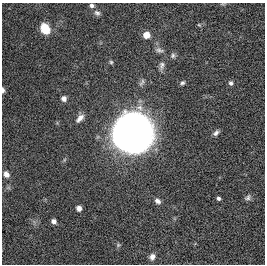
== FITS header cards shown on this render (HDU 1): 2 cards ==
NAXIS1  =                  263
NAXIS2  =                  262

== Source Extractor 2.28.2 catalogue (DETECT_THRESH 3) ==
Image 263 x 262 px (HDU 1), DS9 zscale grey, 1 PNG px = 1 image px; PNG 267 x 266 px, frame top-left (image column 1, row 262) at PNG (2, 3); no overlay
Background 0.00557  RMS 0.054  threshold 0.162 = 3 sigma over >= 5 px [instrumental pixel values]
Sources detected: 25; all 25 listed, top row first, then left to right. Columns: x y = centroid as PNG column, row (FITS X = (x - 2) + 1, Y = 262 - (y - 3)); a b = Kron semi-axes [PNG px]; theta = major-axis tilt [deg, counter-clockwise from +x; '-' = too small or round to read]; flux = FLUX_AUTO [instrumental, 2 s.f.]
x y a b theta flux
92 5 6 5 - 9.4
97 13 9 7 -37 11
199 25 6 3 -18 3.5
45 29 8 6 -59 120
146 35 6 5 - 44
159 50 11 6 -11 12
173 56 7 6 - 8.4
111 62 5 5 - 5.1
161 65 12 7 76 14
142 82 11 4 55 9.1
182 83 6 5 - 7.2
231 83 6 5 - 9.2
3 90 6 3 -84 9.5
64 98 6 6 - 14
80 118 12 6 46 19
133 133 26 24 -69 3500
216 133 8 5 41 11
6 174 8 7 - 17
248 197 9 7 52 9.9
219 198 4 3 - 7.2
158 201 7 6 - 13
79 208 6 5 - 16
54 221 5 5 - 16
118 245 5 5 - 5.7
152 257 8 6 63 16
At the frame edge (FLAGS 8, measured only in part): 1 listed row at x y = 3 90